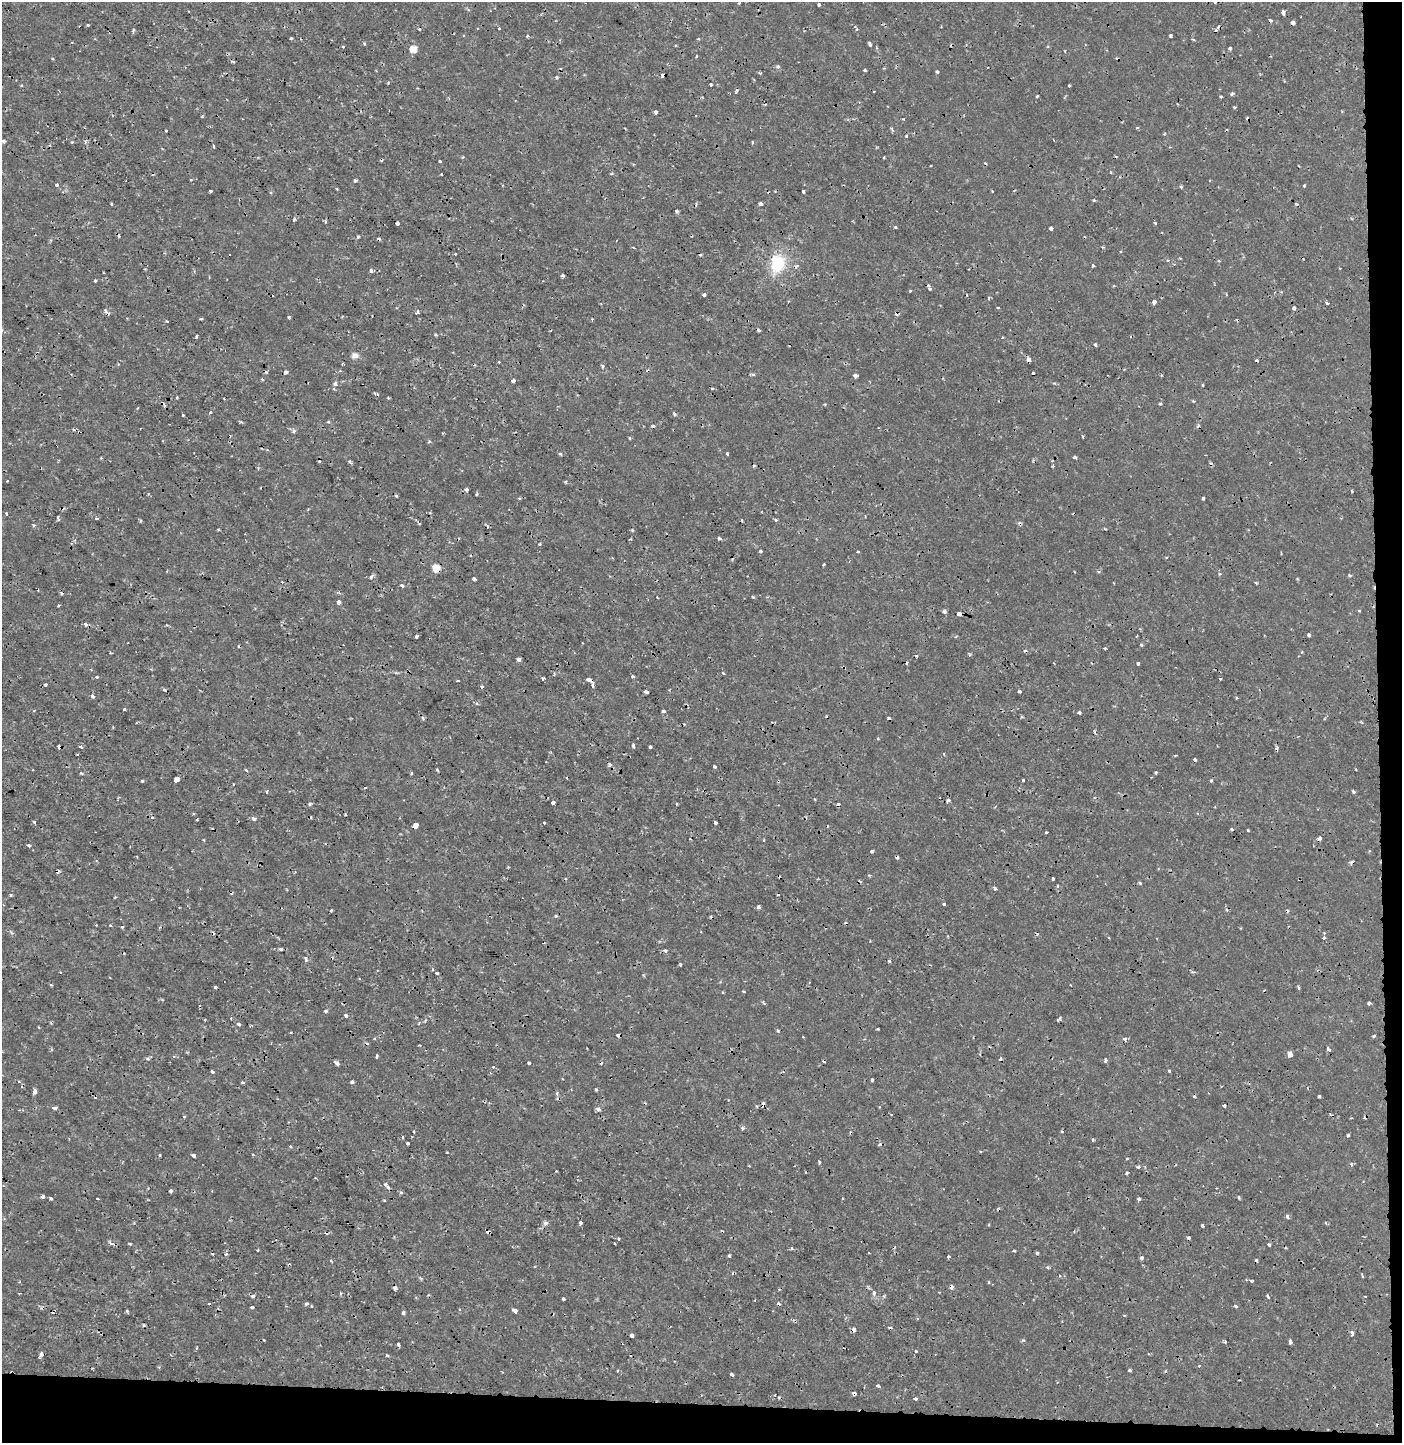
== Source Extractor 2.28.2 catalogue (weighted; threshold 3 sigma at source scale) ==
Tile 9 of 3 x 3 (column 3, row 3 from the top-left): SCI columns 2991-4390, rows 8-1448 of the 4579 x 4330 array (HDU 1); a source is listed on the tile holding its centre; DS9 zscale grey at full resolution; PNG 1404 x 1445 px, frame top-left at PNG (2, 2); no overlay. Shown black and unused: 5% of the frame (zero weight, under 2 of 3 exposures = <1% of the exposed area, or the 3 px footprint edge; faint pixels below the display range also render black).
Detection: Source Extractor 2.28.2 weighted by HDU 2 'WHT'; one run over the whole footprint, this tile lists its part. Background 2.84e-04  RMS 0.0012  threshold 0.00531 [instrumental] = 3 sigma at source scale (4.5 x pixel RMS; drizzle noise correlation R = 1.50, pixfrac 1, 0.0396/0.0396 arcsec/px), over >= 5 px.
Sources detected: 395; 65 cosmic-ray / hot-pixel residue — not listed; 1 inside a brighter listed object's ellipse — not listed separately; the other 329 listed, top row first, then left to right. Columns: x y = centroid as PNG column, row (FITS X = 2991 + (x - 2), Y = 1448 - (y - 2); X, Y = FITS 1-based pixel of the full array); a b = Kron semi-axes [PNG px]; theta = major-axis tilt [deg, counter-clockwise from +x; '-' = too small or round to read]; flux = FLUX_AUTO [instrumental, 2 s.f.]
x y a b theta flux
1215 2 3 3 - 0.17
819 4 3 3 - 0.24
1283 12 4 3 - 0.77
1293 22 4 3 - 1.3
88 25 3 3 - 0.17
499 29 3 3 - 0.28
857 29 5 3 - 0.17
133 31 7 3 78 0.18
527 36 4 3 - 0.14
1171 36 3 3 - 0.27
291 38 4 3 - 0.12
1193 39 4 3 - 0.12
364 43 4 3 - 0.2
870 44 4 3 - 0.31
343 47 3 3 - 0.14
1230 48 4 3 - 0.35
413 49 6 6 - 1.2
778 67 6 5 - 0.21
865 70 3 3 - 0.17
937 71 4 3 - 0.16
663 75 4 3 - 0.51
556 77 4 3 - 0.15
711 84 3 3 - 0.22
1069 85 3 3 - 0.12
1232 94 5 4 - 0.18
1037 96 3 2 - 0.13
1221 97 3 3 - 0.19
1234 107 3 3 - 0.13
656 112 4 3 - 0.57
202 117 4 3 - 0.1
166 130 3 2 - 0.12
906 136 4 3 - 0.14
3 141 3 3 - 0.25
72 142 3 3 - 0.14
752 142 3 3 - 0.2
213 146 5 2 - 0.12
884 158 3 2 - 0.13
440 161 3 3 - 0.36
441 174 3 2 - 0.1
355 180 4 3 - 0.2
57 185 4 4 - 0.19
1304 185 3 3 - 0.14
1181 187 4 3 - 0.16
337 189 3 2 - 0.09
210 191 3 3 - 0.44
803 191 3 3 - 0.32
1094 200 4 3 - 0.12
760 203 3 3 - 0.7
111 204 3 3 - 0.18
676 211 3 3 - 0.24
294 219 4 3 - 0.24
325 222 5 3 - 0.12
397 223 4 3 - 0.41
1155 223 4 3 - 0.1
895 227 3 3 - 0.23
1051 228 4 3 - 0.54
358 237 4 3 - 0.18
455 254 2 2 - 0.11
1168 260 4 3 - 0.12
778 264 24 17 72 4
796 266 7 5 41 0.27
1092 266 3 3 - 0.27
371 271 3 3 - 0.34
562 275 4 3 - 0.29
95 281 5 3 - 0.11
929 287 6 3 -56 0.36
910 291 3 3 - 0.11
704 295 3 3 - 0.36
989 298 4 3 - 0.13
1154 302 4 3 - 0.48
1327 303 3 2 - 0.23
998 307 3 2 - 0.098
1294 308 4 3 - 0.36
417 312 4 3 - 0.28
289 317 3 3 - 0.22
201 319 3 2 - 0.15
592 319 3 2 - 0.1
436 334 3 3 - 0.16
197 336 4 2 - 0.16
1095 345 3 3 - 0.27
355 356 6 6 - 0.72
1029 360 4 4 - 0.72
499 362 3 2 - 0.1
602 366 4 3 - 0.21
286 372 4 3 - 0.38
752 374 8 3 -2 0.19
856 376 4 3 - 0.54
262 379 4 3 - 0.092
513 380 3 3 - 0.39
335 384 5 5 - 0.35
1203 385 3 3 - 0.16
712 388 3 3 - 0.12
177 397 3 2 - 0.15
388 398 3 3 - 0.12
1193 401 4 3 - 0.15
1160 404 3 3 - 0.15
164 405 4 2 - 0.097
675 414 4 4 - 0.15
183 415 3 3 - 0.17
241 422 5 3 - 0.13
328 422 4 3 - 0.11
1198 426 5 4 - 0.18
294 431 5 4 - 0.24
429 442 5 4 - 0.16
560 454 4 3 - 0.16
727 454 3 3 - 0.19
1074 457 4 3 - 0.18
350 462 4 3 - 0.22
1053 466 3 3 - 0.13
7 481 3 2 - 0.1
466 490 4 3 - 0.69
397 496 3 3 - 0.15
519 498 4 3 - 0.12
1203 498 3 3 - 0.27
6 514 4 3 - 0.15
58 518 4 2 - 0.22
96 518 4 3 - 0.22
742 520 5 2 - 0.089
776 520 4 3 - 0.24
140 521 4 3 - 0.14
33 525 4 3 - 0.15
487 526 4 3 - 0.16
632 531 3 3 - 0.16
719 538 3 3 - 0.33
630 539 3 2 - 0.12
539 544 4 3 - 0.11
760 551 4 3 - 0.16
858 552 3 3 - 0.13
436 568 6 6 - 1.4
1349 575 4 4 - 0.14
371 577 5 4 - 0.28
474 579 4 3 - 0.48
1256 583 4 2 - 0.13
402 586 4 3 - 0.25
753 597 4 3 - 0.12
339 602 4 3 - 1.5
58 605 3 2 - 0.14
1359 611 3 3 - 0.15
944 612 5 4 - 0.25
959 614 4 3 - 1.2
86 624 4 3 - 0.52
1308 635 3 3 - 0.38
417 637 3 3 - 0.46
1141 645 3 3 - 0.15
1105 648 3 3 - 0.12
916 656 4 3 - 0.09
519 660 4 3 - 0.65
1138 663 3 3 - 0.29
632 676 3 3 - 0.21
97 677 4 3 - 0.13
543 679 3 3 - 0.34
589 679 6 3 -22 0.85
1220 679 3 3 - 0.12
458 681 3 2 - 0.13
45 685 3 3 - 0.23
593 685 4 3 - 0.64
482 686 4 3 - 0.23
165 690 6 2 -46 0.11
1019 691 3 3 - 0.37
646 692 4 3 - 0.46
93 696 4 3 - 0.27
477 704 4 4 - 0.27
124 709 3 3 - 0.15
663 711 3 3 - 0.2
1079 713 3 3 - 0.34
1021 717 4 3 - 0.12
423 718 5 3 - 0.17
889 718 3 3 - 0.43
633 746 4 3 - 0.41
59 747 4 3 - 0.4
80 747 4 4 - 0.26
650 747 3 3 - 0.39
944 754 4 2 - 0.088
1195 760 3 3 - 0.31
714 767 3 3 - 0.3
437 770 4 2 - 0.12
81 773 5 3 - 0.11
411 773 3 2 - 0.2
177 779 5 4 - 1.2
1023 780 3 3 - 0.17
142 781 3 3 - 0.12
1211 781 3 3 - 0.22
233 784 3 2 - 0.082
365 788 3 2 - 0.089
267 792 3 3 - 0.36
1353 792 5 3 - 0.17
118 798 4 3 - 0.12
814 799 4 2 - 0.089
948 800 4 3 - 0.26
553 803 3 3 - 0.51
310 804 4 4 - 0.24
677 804 3 3 - 0.14
345 814 3 2 - 0.098
254 819 4 3 - 0.5
34 822 3 3 - 0.22
544 822 3 2 - 0.1
715 823 4 3 - 0.25
416 825 4 4 - 3.2
1232 829 4 3 - 0.15
1248 830 3 2 - 0.14
1046 832 3 2 - 0.14
1320 838 4 4 - 0.38
204 840 4 3 - 0.093
29 845 5 4 - 0.21
872 851 4 3 - 0.24
1053 878 3 3 - 0.43
1140 883 4 3 - 0.13
1057 886 4 3 - 0.14
995 889 3 3 - 0.38
10 895 5 3 - 0.13
944 904 3 3 - 0.15
758 907 4 4 - 0.29
331 910 3 2 - 0.16
110 925 3 3 - 0.14
122 927 4 3 - 0.18
1324 938 4 4 - 0.16
281 949 3 3 - 0.33
665 951 4 3 - 0.3
306 959 6 4 -79 0.25
889 961 3 3 - 0.22
680 964 3 3 - 0.3
437 973 3 3 - 0.2
110 978 2 2 - 0.081
51 985 4 3 - 0.11
215 988 3 3 - 0.37
1298 988 4 3 - 0.23
744 991 3 3 - 0.24
1369 1003 4 3 - 0.19
326 1011 5 3 - 0.13
346 1016 4 3 - 0.62
1059 1019 5 3 - 0.19
205 1020 3 2 - 0.13
425 1020 5 3 - 0.16
419 1023 4 3 - 0.14
239 1024 3 3 - 0.33
878 1029 3 2 - 0.11
777 1031 5 3 - 0.16
1374 1036 3 3 - 0.22
1125 1039 5 4 - 0.25
1329 1049 4 3 - 0.43
1290 1055 4 4 - 1.6
376 1056 3 3 - 0.51
1000 1059 4 3 - 0.2
1106 1060 5 4 - 0.24
337 1063 5 3 - 0.41
529 1063 3 3 - 0.19
493 1067 3 3 - 0.099
212 1071 3 3 - 0.59
1169 1071 3 3 - 0.2
872 1080 4 3 - 0.5
19 1081 3 3 - 0.2
242 1082 3 3 - 0.21
352 1082 4 3 - 0.31
596 1090 5 3 - 0.12
35 1091 4 3 - 0.88
557 1093 6 5 - 0.27
1319 1096 3 3 - 0.22
1224 1106 3 3 - 0.18
54 1108 4 3 - 0.36
598 1109 6 4 -25 0.29
742 1128 4 4 - 0.27
1062 1131 4 2 - 0.097
1348 1135 3 3 - 0.19
1093 1140 5 3 - 0.11
408 1143 3 2 - 0.15
290 1146 3 3 - 0.13
193 1155 4 3 - 0.5
819 1162 3 2 - 0.16
1351 1164 5 3 - 0.13
1139 1167 5 4 - 0.18
1127 1173 4 3 - 0.17
386 1185 7 4 -51 0.4
171 1191 3 3 - 0.29
401 1192 5 3 - 0.13
43 1196 4 3 - 0.31
1239 1197 4 3 - 0.17
51 1198 3 3 - 0.19
97 1199 3 3 - 0.18
1139 1199 4 3 - 0.2
1287 1216 3 3 - 0.43
545 1223 7 5 45 0.34
580 1223 3 3 - 0.64
1202 1226 3 3 - 0.22
111 1243 8 4 -20 0.25
614 1243 3 2 - 0.075
130 1244 3 2 - 0.16
1269 1245 3 3 - 0.43
792 1249 5 3 - 0.13
1014 1250 4 3 - 0.12
1037 1253 3 3 - 0.22
226 1254 4 4 - 0.19
729 1255 3 3 - 0.33
948 1257 3 3 - 0.19
1142 1257 3 3 - 0.34
1048 1267 3 3 - 0.22
1059 1276 3 3 - 0.13
1362 1276 3 3 - 0.15
1252 1281 3 3 - 0.11
989 1282 4 3 - 0.12
951 1287 4 3 - 0.56
395 1288 4 3 - 0.36
874 1293 6 5 - 0.26
253 1296 4 3 - 0.37
1268 1296 4 3 - 0.17
1365 1296 3 2 - 0.079
563 1298 3 3 - 0.24
306 1304 6 4 29 0.2
1235 1306 5 3 - 0.17
252 1307 3 3 - 0.28
460 1309 4 3 - 0.14
516 1311 4 3 - 2.3
403 1313 5 4 - 0.19
917 1318 4 3 - 0.12
143 1325 4 3 - 0.12
853 1330 5 4 - 0.4
1352 1333 7 4 -74 0.22
632 1335 4 3 - 0.91
1024 1340 5 4 - 0.16
1225 1341 4 3 - 0.13
1290 1342 4 3 - 0.75
398 1344 4 3 - 0.35
916 1351 3 3 - 0.09
41 1355 6 3 57 0.5
387 1355 4 3 - 0.15
1129 1370 4 4 - 0.15
732 1375 4 3 - 0.43
878 1386 4 3 - 0.53
854 1394 4 3 - 0.25
915 1399 4 4 - 0.19
Overlapping masked pixels (flux is a lower limit): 11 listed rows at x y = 663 75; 1029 360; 436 568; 959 614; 589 679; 59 747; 416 825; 557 1093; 951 1287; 853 1330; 854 1394
Isophote crosses this tile's border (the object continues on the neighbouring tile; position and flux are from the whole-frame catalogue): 1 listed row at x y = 1215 2